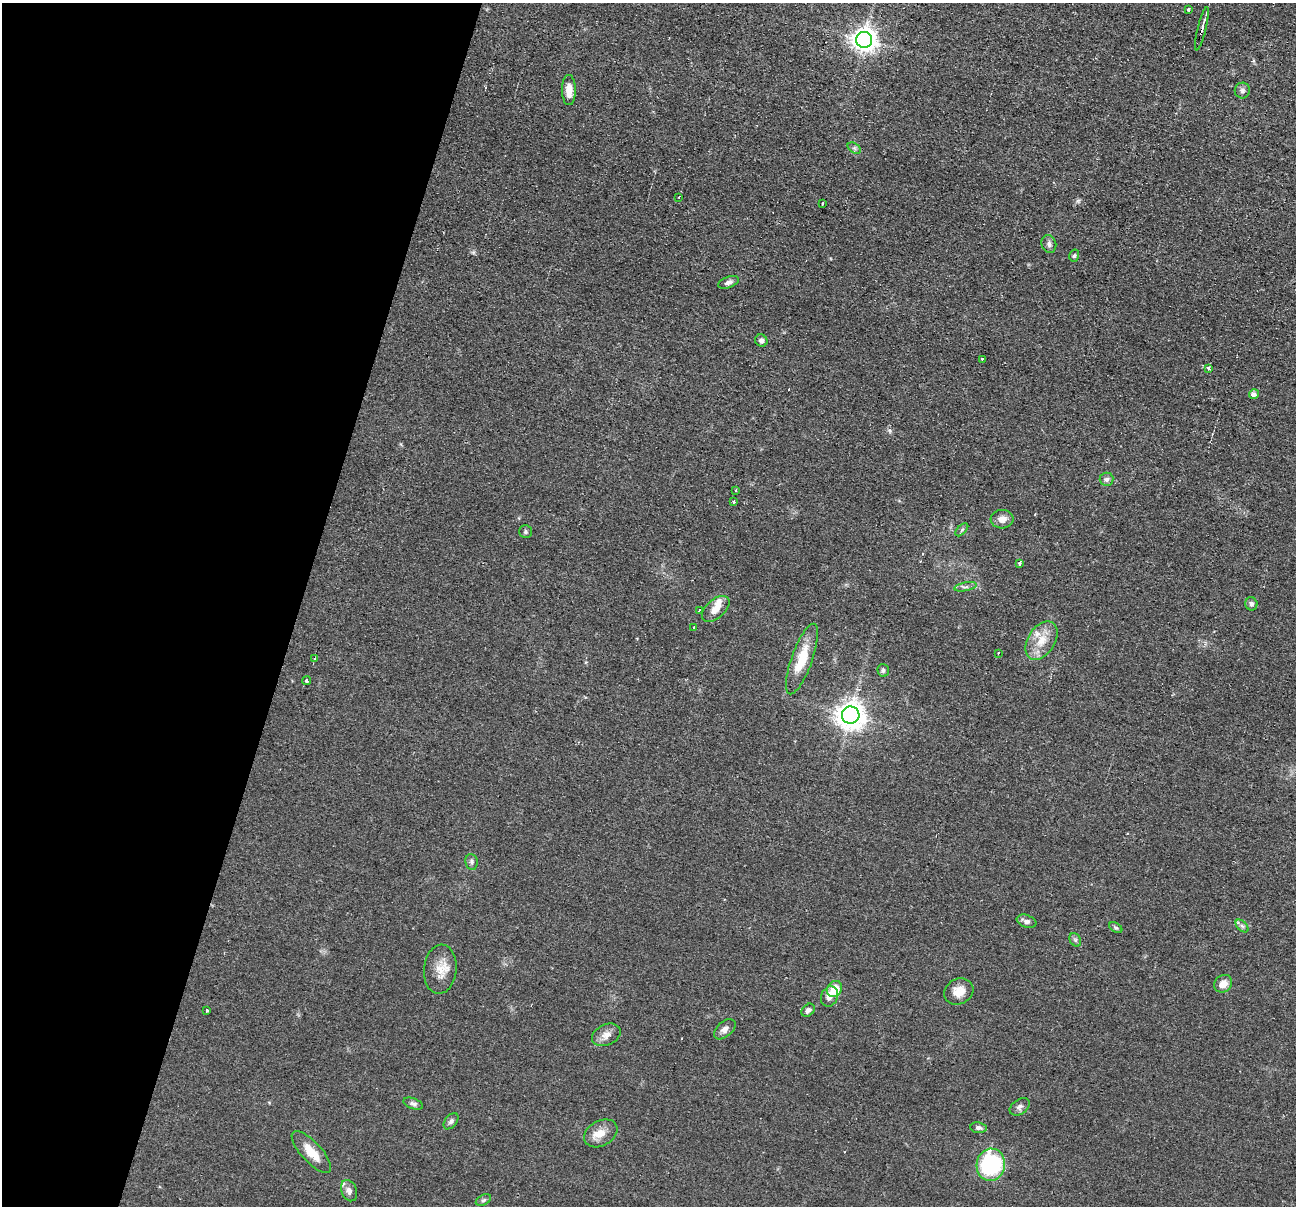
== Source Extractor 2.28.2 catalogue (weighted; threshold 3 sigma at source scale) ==
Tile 9 of 4 x 4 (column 1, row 3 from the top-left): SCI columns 9-1302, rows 1462-2665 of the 5194 x 5209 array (HDU 1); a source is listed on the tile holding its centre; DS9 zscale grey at full resolution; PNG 1298 x 1208 px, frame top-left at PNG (2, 3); each listed source drawn as its Kron ellipse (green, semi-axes under 4 px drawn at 4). Shown black and unused: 23% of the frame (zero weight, under 2 of 3 exposures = <1% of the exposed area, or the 3 px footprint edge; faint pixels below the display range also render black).
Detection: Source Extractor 2.28.2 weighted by HDU 2 'WHT'; one run over the whole footprint, this tile lists its part. Background 0.0439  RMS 0.0074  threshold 0.0332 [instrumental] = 3 sigma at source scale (4.5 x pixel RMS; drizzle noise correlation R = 1.50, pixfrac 1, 0.05/0.05 arcsec/px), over >= 5 px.
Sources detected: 62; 3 cosmic-ray / hot-pixel residue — neither listed nor drawn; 2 inside a brighter listed object's ellipse — not listed separately; the other 57 listed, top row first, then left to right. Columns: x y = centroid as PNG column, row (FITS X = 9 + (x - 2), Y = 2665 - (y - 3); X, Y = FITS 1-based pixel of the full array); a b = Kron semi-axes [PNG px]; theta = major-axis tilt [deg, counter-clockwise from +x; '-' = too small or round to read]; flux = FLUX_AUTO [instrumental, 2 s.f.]
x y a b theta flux
1189 10 3 3 - 2
1202 29 22 3 76 3.6
864 40 8 8 - 640
569 90 15 7 -90 7.3
1242 91 8 7 - 2.3
854 148 7 4 -34 1.4
679 197 3 2 - 0.91
823 204 3 3 - 1.8
1049 244 9 7 -73 2.5
1074 256 6 5 - 1.3
728 282 11 5 20 2.5
761 341 6 6 - 2.4
982 359 3 3 - 0.98
1209 368 3 3 - 4.3
1254 394 5 4 - 2.6
1107 479 7 6 - 2.2
736 490 3 2 - 1
733 502 3 3 - 1.6
1002 519 11 9 4 5.4
962 530 8 3 45 1
525 531 6 6 - 1.5
1020 563 4 3 - 4.8
965 587 11 3 9 1.8
1251 604 6 6 - 1.9
716 609 16 9 42 6.9
699 610 4 2 - 0.81
694 628 3 2 - 1.7
1041 641 21 13 58 13
998 653 3 3 - 0.9
314 659 4 3 - 4
802 659 37 10 70 20
883 670 6 5 - 1.5
306 681 4 3 - 2.9
851 715 9 8 - 880
472 862 8 6 -82 1.9
1026 921 10 6 -20 2.8
1242 926 8 4 -45 1.6
1116 928 7 4 -33 1.4
1075 940 7 5 -60 1.5
440 969 25 16 84 12
1223 984 9 8 - 6.6
834 989 8 7 - 15
959 991 15 12 29 8.8
830 996 10 8 65 4.7
207 1010 3 3 - 2.6
808 1010 7 5 45 2.4
725 1029 12 7 42 3.8
606 1035 15 10 25 5.5
413 1104 10 5 -20 2
1020 1107 11 7 36 2.6
451 1121 9 6 50 2
979 1128 8 5 -8 2.4
601 1133 18 12 30 8.9
311 1152 27 10 -47 12
991 1165 16 14 77 68
349 1191 11 7 -68 3.7
483 1200 8 5 26 1.5
Overlapping masked pixels (flux is a lower limit): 1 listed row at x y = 1202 29